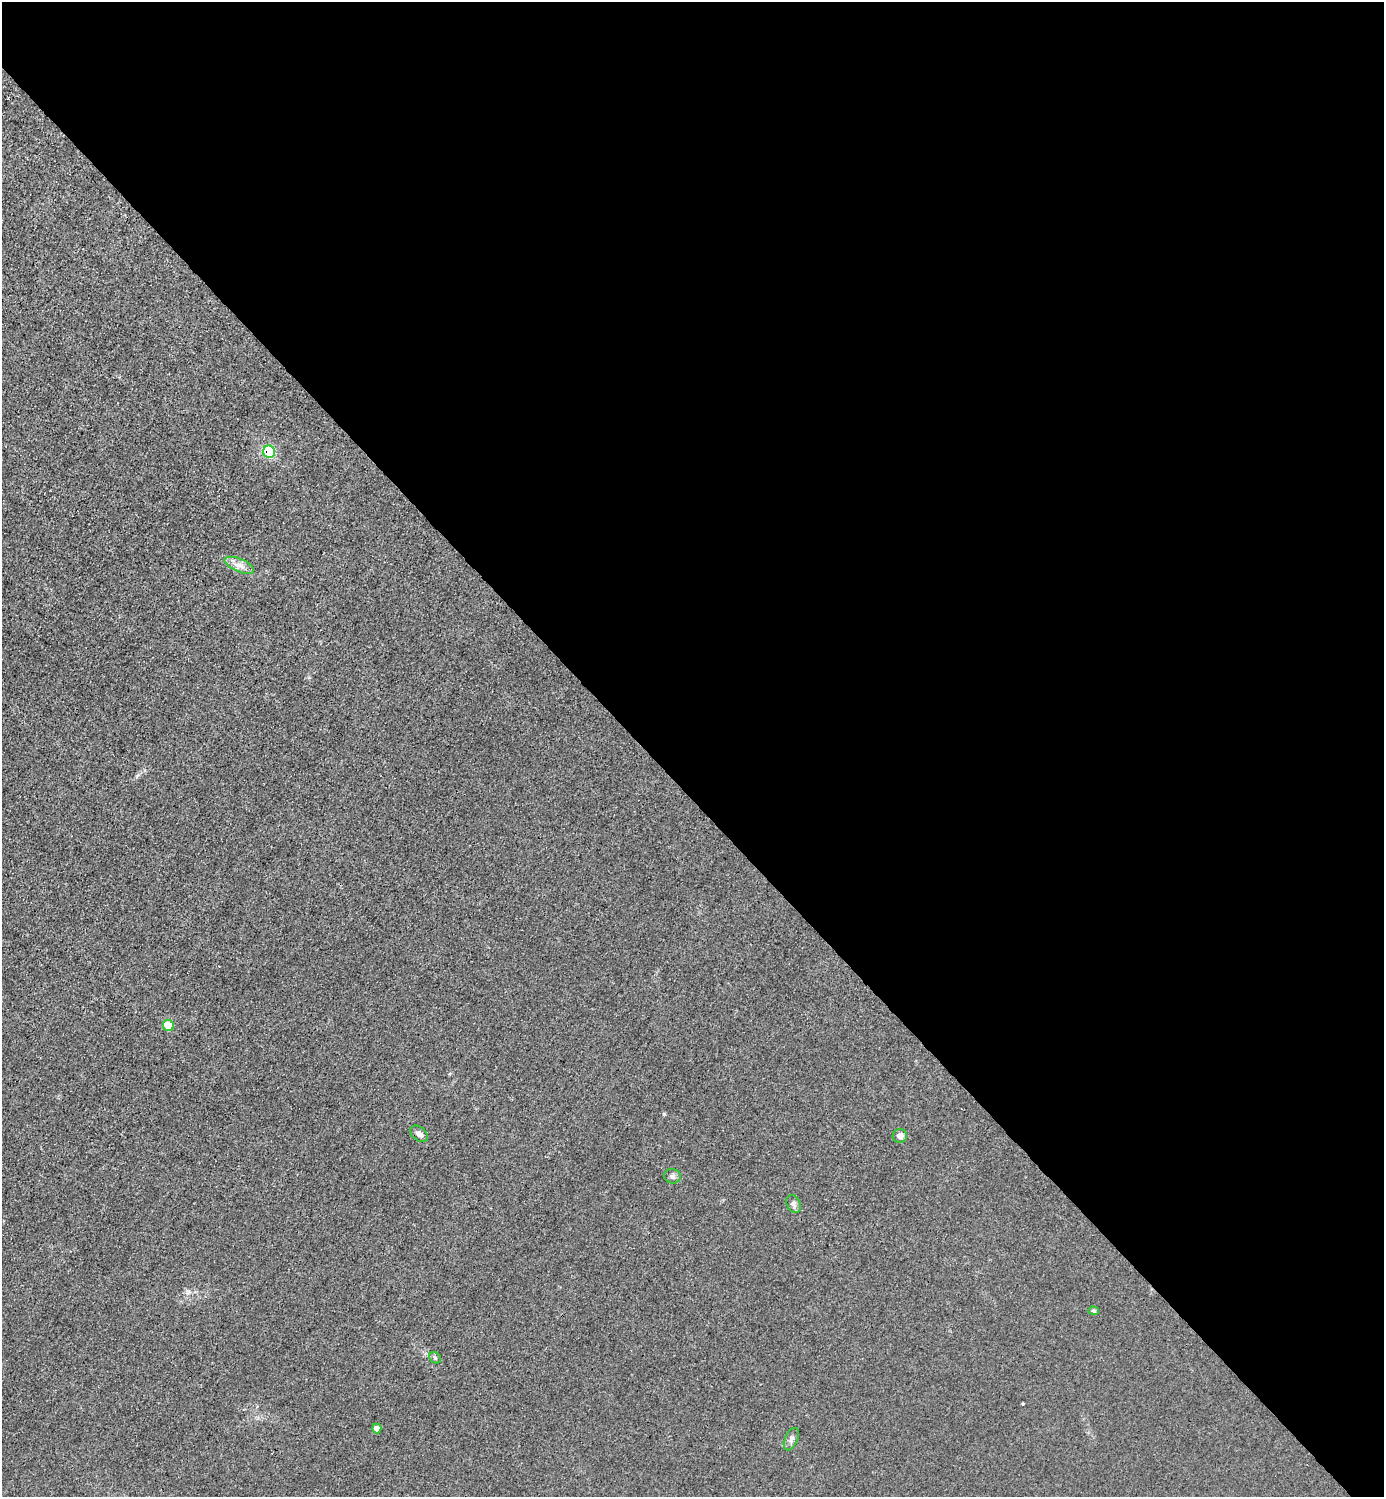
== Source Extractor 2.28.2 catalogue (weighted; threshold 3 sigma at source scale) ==
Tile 8 of 4 x 4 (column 4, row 2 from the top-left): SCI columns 4448-5829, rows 2993-4487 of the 5985 x 5985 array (HDU 1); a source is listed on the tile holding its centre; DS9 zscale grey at full resolution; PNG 1386 x 1499 px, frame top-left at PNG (2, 2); each listed source drawn as its Kron ellipse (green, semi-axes under 4 px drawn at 4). Shown black and unused: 53% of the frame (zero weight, under 3 of 4 exposures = <1% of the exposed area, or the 3 px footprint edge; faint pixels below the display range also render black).
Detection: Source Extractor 2.28.2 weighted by HDU 2 'WHT'; one run over the whole footprint, this tile lists its part. Background 0.0216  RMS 0.0063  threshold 0.0283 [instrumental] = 3 sigma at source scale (4.5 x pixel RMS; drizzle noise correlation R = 1.50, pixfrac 1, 0.05/0.05 arcsec/px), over >= 5 px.
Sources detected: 11; all 11 listed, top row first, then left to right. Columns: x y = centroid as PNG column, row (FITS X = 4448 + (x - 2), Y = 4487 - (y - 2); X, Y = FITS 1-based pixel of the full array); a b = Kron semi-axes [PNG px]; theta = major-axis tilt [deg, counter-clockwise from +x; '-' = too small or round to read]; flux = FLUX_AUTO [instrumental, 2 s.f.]
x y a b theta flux
269 452 6 6 - 62
239 565 16 6 -24 4.7
168 1026 6 5 - 19
419 1134 10 6 -40 3.1
900 1136 7 7 - 3.6
673 1176 8 7 - 1.9
794 1204 9 6 -61 2.2
1093 1311 5 4 - 0.89
435 1358 6 5 - 1.1
377 1428 5 4 - 4.5
791 1439 12 6 65 2.6
Overlapping masked pixels (flux is a lower limit): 1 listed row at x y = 269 452
Unlisted compact peaks at least as high as the median listed source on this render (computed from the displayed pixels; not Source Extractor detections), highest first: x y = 1023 1404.